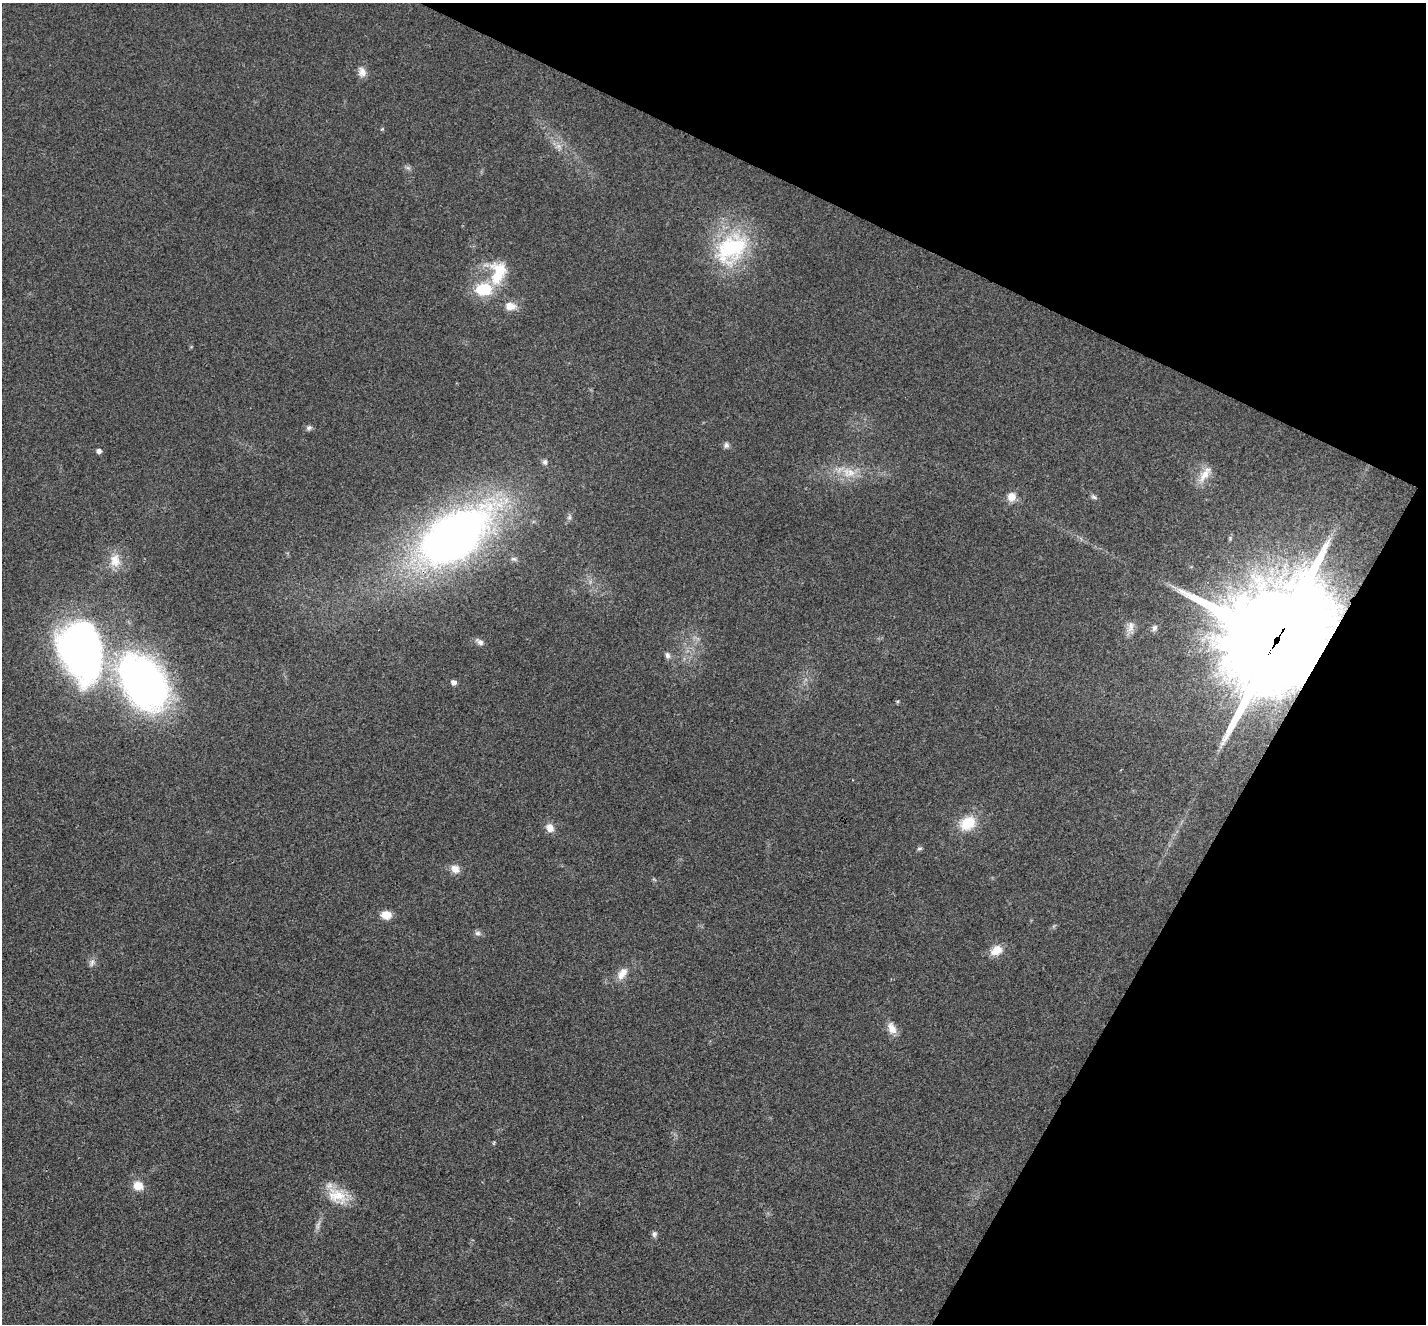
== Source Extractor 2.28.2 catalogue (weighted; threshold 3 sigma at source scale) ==
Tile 8 of 4 x 4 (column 4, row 2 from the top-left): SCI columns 4277-5700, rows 2925-4246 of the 5702 x 5713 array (HDU 1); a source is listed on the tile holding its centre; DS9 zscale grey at full resolution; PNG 1428 x 1326 px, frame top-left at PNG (2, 3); no overlay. Shown black and unused: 24% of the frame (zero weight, under 3 of 4 exposures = <1% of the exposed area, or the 3 px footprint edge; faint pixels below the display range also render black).
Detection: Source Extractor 2.28.2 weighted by HDU 2 'WHT'; one run over the whole footprint, this tile lists its part. Background 0.0186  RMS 0.0049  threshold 0.0223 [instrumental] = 3 sigma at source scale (4.5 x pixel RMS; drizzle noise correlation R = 1.50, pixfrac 1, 0.05/0.05 arcsec/px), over >= 5 px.
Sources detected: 43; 1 too faint to see at this stretch — not listed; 1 inside a brighter listed object's ellipse — not listed separately; the other 41 listed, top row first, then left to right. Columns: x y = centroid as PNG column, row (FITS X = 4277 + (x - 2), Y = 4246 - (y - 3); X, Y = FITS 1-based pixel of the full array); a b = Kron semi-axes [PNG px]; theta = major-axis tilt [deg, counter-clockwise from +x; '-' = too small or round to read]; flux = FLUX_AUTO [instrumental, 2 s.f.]
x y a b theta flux
362 72 13 9 -73 3.6
382 129 5 4 - 0.54
408 168 7 4 -19 1.1
731 248 51 36 43 52
498 272 34 25 89 23
510 306 15 10 -4 5.6
309 428 8 6 16 1.4
726 445 8 7 - 1.5
99 451 5 5 - 2.1
545 462 8 7 - 1.5
849 472 22 15 -15 11
1204 475 23 11 52 6.8
1011 497 10 9 - 5.2
1094 497 9 5 -30 1.2
569 517 9 5 69 1.5
454 536 76 39 35 340
514 559 9 5 -10 1.4
115 560 20 15 -84 8.1
1130 627 17 9 79 3.8
1154 628 8 7 - 1.7
1276 641 37 33 58 11000
480 642 12 7 -39 2
81 651 61 43 -78 220
667 655 9 6 -76 1.8
143 682 50 36 -55 250
454 682 6 5 - 2.3
967 823 16 12 33 16
550 828 11 9 -62 4.4
919 848 7 5 31 1
455 869 12 9 -37 4.2
386 915 10 7 -2 7
478 933 8 7 - 1.6
996 950 15 11 31 6.9
92 963 13 7 63 2.1
622 974 18 10 54 5.7
892 1028 15 9 -68 5.3
494 1143 6 3 72 0.53
138 1186 12 11 - 6.4
337 1196 30 19 -18 14
318 1225 15 6 73 2.3
654 1234 8 7 - 1.5
Overlapping masked pixels (flux is a lower limit): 1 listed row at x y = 1276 641